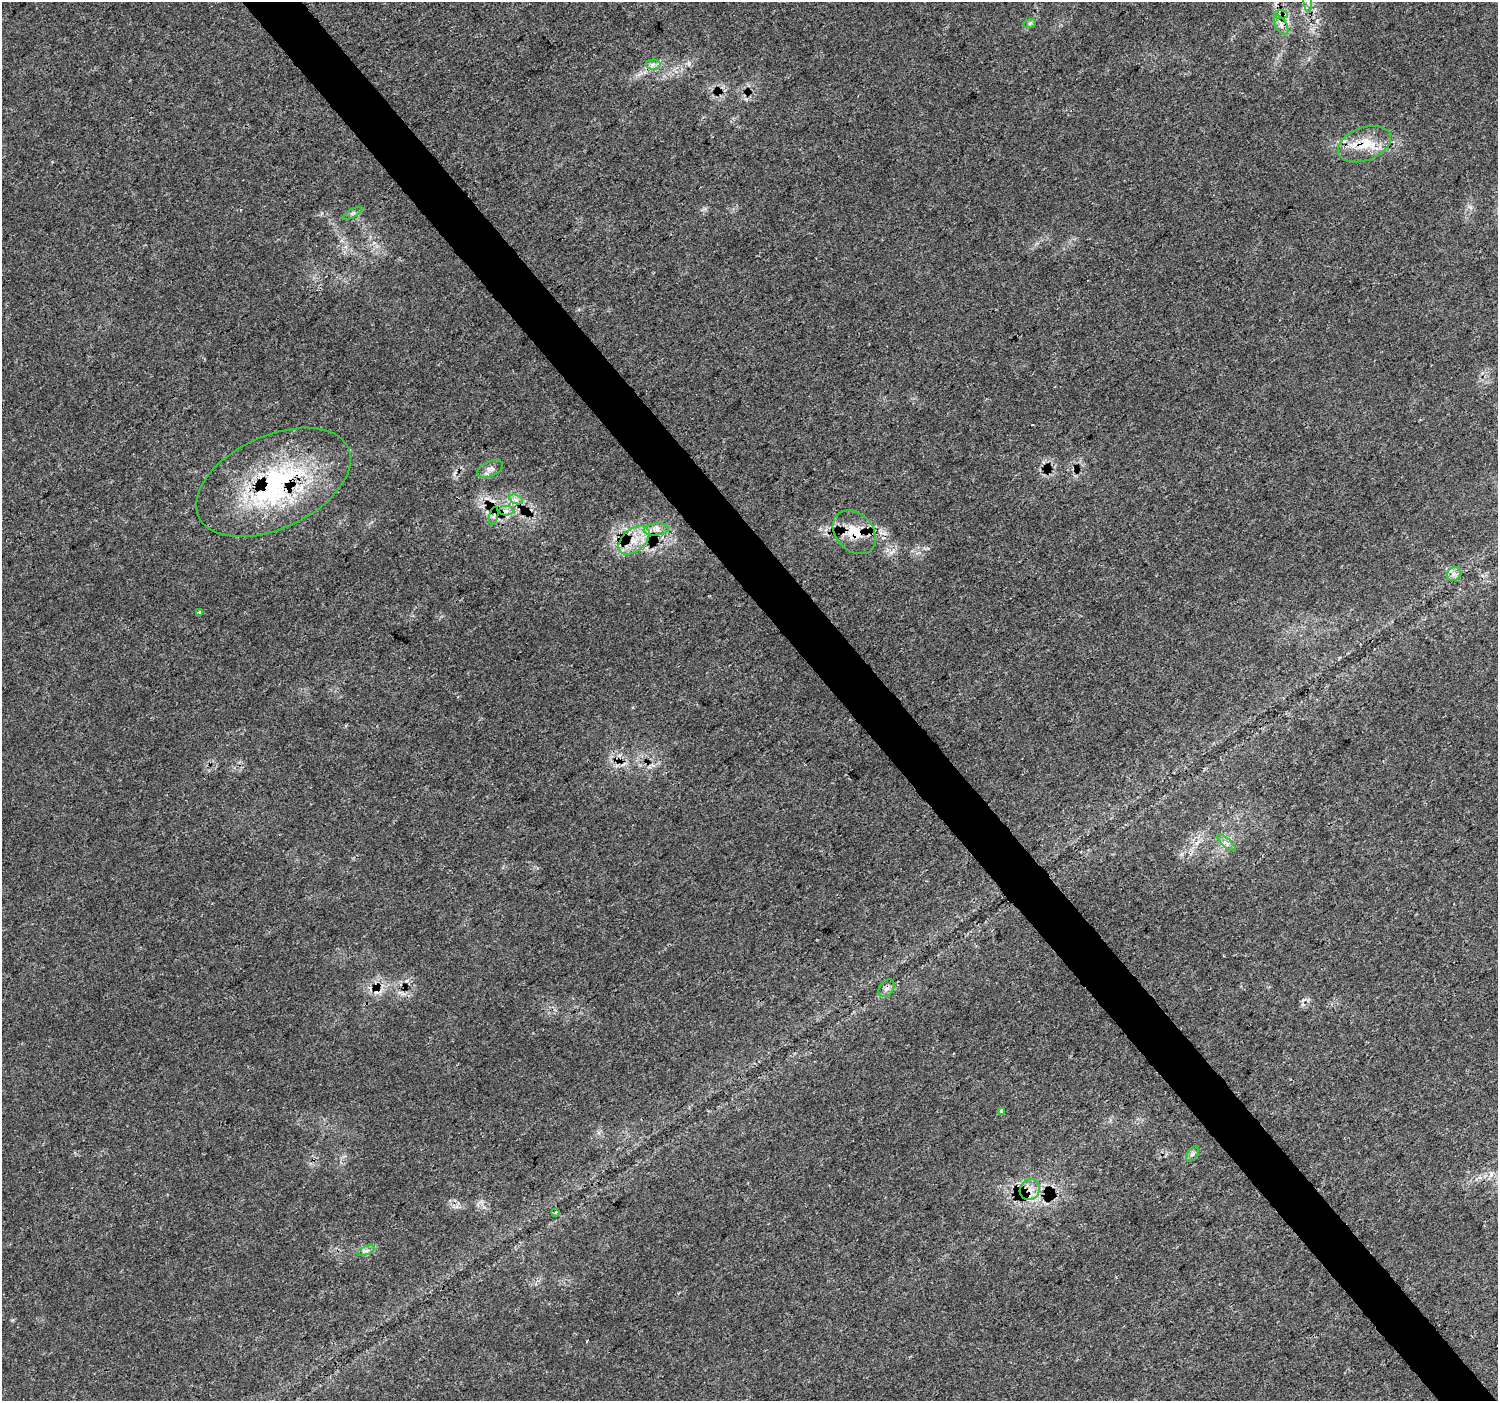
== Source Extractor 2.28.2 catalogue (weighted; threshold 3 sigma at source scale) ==
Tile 6 of 4 x 4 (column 2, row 2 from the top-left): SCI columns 1504-2999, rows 3005-4403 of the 5995 x 5943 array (HDU 1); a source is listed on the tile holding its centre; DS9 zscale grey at full resolution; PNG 1500 x 1403 px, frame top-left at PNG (2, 2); each listed source drawn as its Kron ellipse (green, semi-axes under 4 px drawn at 4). Shown black and unused: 4% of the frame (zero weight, under 3 of 4 exposures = <1% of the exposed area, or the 3 px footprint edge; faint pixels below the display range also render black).
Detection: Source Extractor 2.28.2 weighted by HDU 2 'WHT'; one run over the whole footprint, this tile lists its part. Background 0.0245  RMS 0.0021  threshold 0.0096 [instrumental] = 3 sigma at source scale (4.5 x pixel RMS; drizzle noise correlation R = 1.50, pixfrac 1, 0.0396/0.0396 arcsec/px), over >= 5 px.
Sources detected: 29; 4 cosmic-ray / hot-pixel residue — neither listed nor drawn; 1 inside a brighter listed object's ellipse — not listed separately; the other 24 listed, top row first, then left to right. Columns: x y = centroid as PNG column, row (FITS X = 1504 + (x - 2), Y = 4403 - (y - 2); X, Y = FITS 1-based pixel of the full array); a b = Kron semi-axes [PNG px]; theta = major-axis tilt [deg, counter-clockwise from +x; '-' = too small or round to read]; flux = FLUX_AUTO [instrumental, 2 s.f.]
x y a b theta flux
1308 2 9 4 -85 0.58
1281 14 7 4 -2 0.53
1030 23 6 4 18 0.38
1281 25 11 5 -60 0.98
653 65 7 5 1 0.64
1364 144 28 16 20 5.7
353 213 10 3 29 0.45
490 469 13 7 23 1.2
273 482 82 46 25 38
516 499 7 4 -20 0.65
506 511 7 5 -1 0.7
494 516 9 3 77 0.53
656 529 12 6 4 1.3
854 532 24 18 -46 5.5
634 540 18 11 39 3.9
1454 574 7 6 - 0.9
200 612 3 3 - 0.79
1227 843 12 3 -40 0.58
887 988 10 6 52 0.78
1001 1111 4 4 - 0.37
1193 1154 9 5 56 0.61
1030 1190 11 9 54 2.1
556 1212 4 4 - 0.41
366 1251 9 3 21 0.49
Overlapping masked pixels (flux is a lower limit): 6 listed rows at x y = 1281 14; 1364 144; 273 482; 854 532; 887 988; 1030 1190
Isophote crosses this tile's border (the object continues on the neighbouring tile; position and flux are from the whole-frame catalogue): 1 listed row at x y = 1308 2
Unlisted compact peaks at least as high as the median listed source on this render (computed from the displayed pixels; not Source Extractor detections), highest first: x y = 484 1207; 12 1320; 1182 854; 689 63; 322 213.